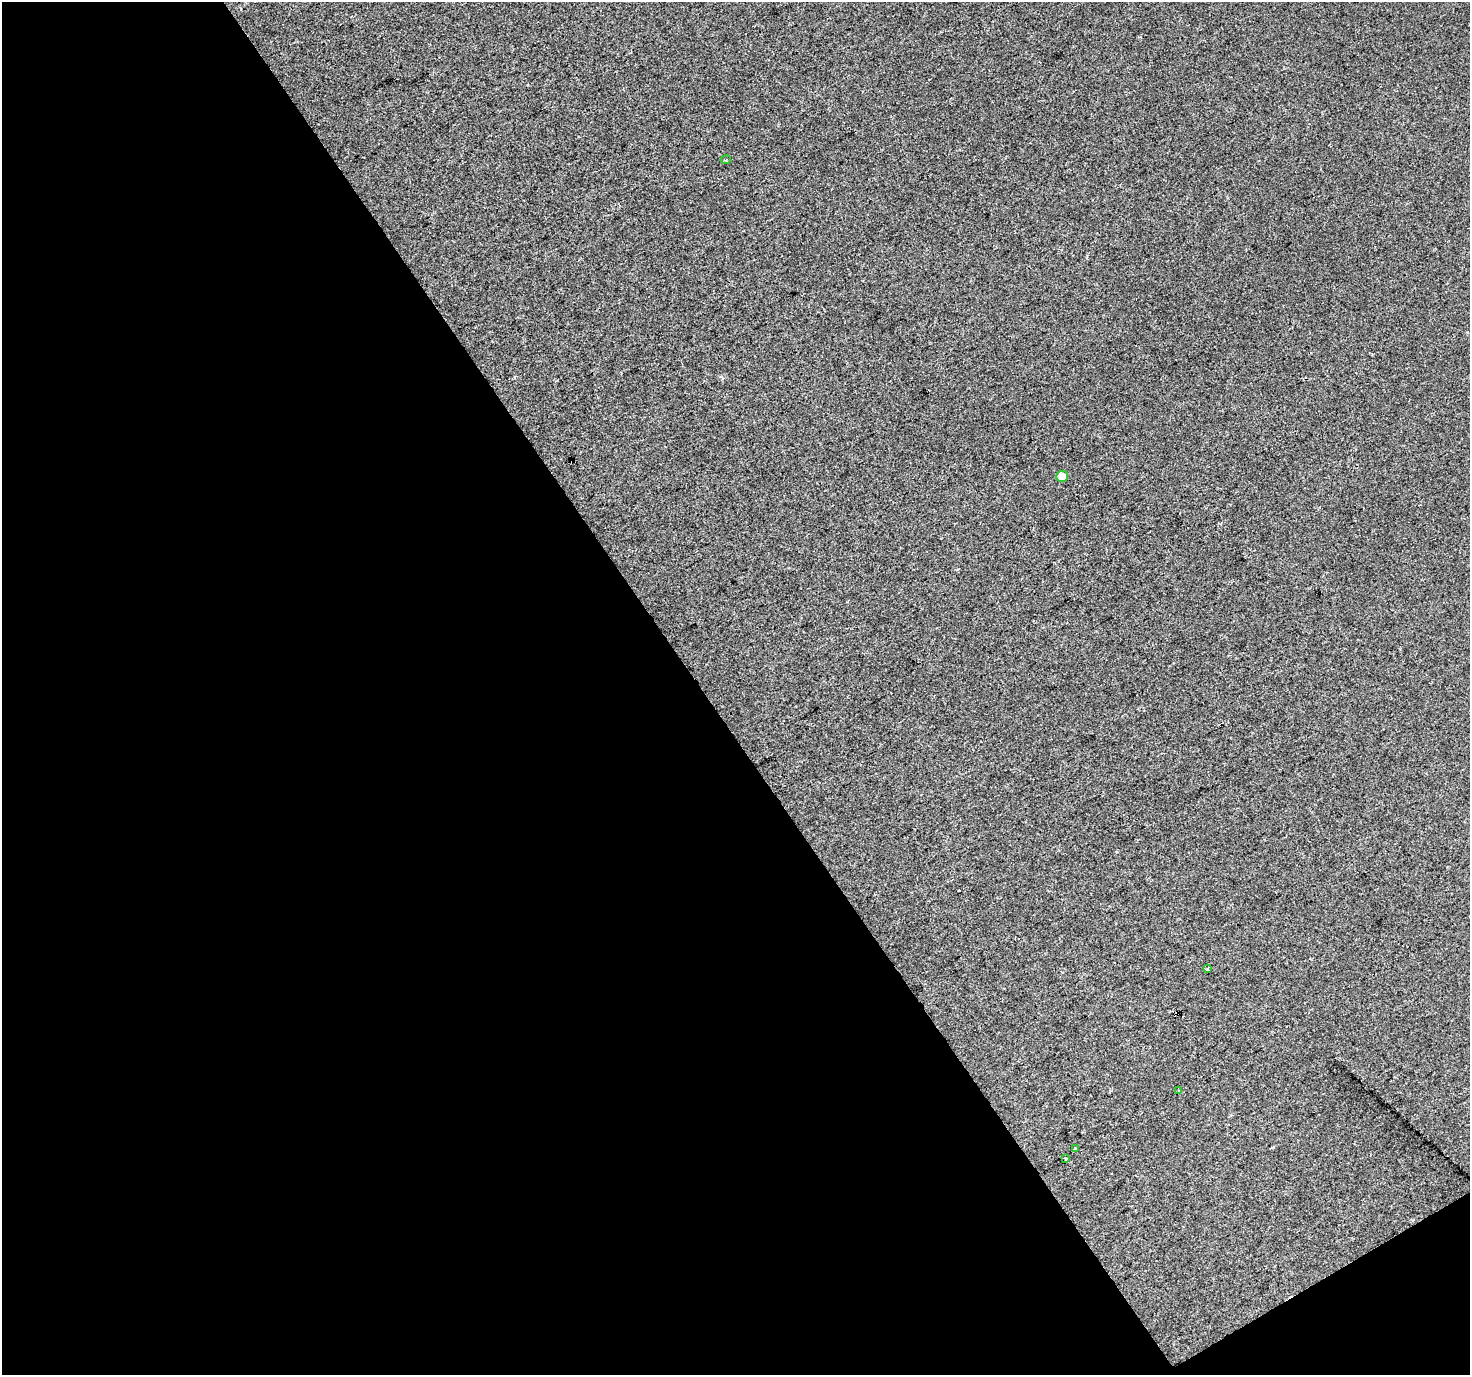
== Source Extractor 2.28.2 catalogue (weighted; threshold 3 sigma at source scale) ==
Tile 3 of 2 x 2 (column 1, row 2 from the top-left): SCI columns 1-1468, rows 85-1457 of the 2936 x 2896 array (HDU 1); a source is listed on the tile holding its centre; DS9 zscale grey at full resolution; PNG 1472 x 1377 px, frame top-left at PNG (2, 2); each listed source drawn as its Kron ellipse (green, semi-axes under 4 px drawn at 4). Shown black and unused: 49% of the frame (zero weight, under 2 of 3 exposures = <1% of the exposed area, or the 3 px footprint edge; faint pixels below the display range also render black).
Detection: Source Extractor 2.28.2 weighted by HDU 2 'WHT'; one run over the whole footprint, this tile lists its part. Background 0.0319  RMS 0.0085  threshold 0.0381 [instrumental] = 3 sigma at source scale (4.5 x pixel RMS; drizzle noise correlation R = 1.50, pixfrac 1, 0.0396/0.0396 arcsec/px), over >= 5 px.
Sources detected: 7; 1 cosmic-ray / hot-pixel residue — neither listed nor drawn; the other 6 listed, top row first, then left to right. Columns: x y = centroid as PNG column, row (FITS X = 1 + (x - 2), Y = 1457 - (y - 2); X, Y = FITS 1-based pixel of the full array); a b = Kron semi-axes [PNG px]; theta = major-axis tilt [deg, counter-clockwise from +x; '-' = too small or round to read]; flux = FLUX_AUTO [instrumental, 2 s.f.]
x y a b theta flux
726 160 5 2 - 0.8
1062 476 6 5 - 5.9
1208 968 4 3 - 1.1
1179 1090 3 3 - 1.3
1075 1149 3 3 - 5.6
1065 1158 3 3 - 12